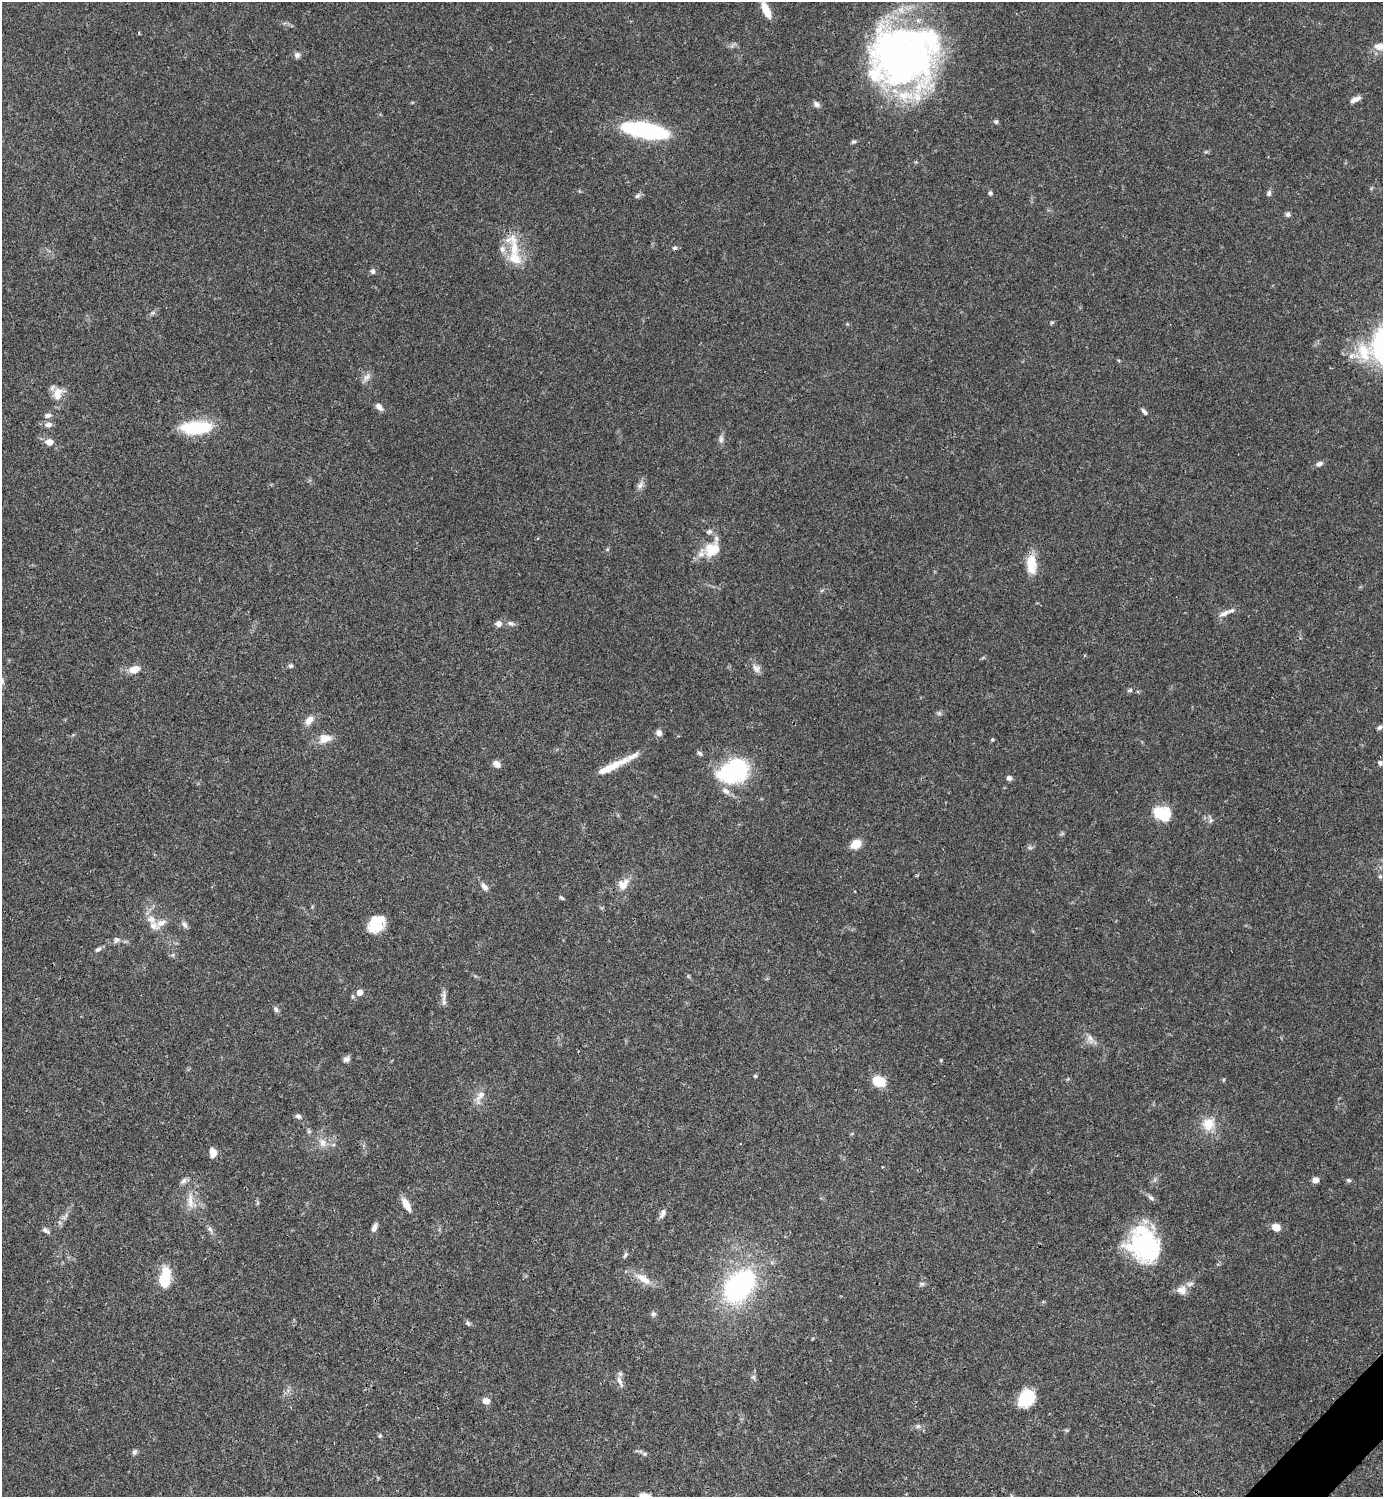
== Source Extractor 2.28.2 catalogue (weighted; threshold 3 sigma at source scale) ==
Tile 6 of 4 x 4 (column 2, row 2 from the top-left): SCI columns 1682-3062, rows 2991-4485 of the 5982 x 5983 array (HDU 1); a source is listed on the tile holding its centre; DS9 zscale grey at full resolution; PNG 1385 x 1499 px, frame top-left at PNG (2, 2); no overlay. Shown black and unused: <1% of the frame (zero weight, under 3 of 4 exposures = <1% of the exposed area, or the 3 px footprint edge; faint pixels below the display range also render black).
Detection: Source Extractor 2.28.2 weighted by HDU 2 'WHT'; one run over the whole footprint, this tile lists its part. Background 0.0384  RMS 0.0027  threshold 0.0119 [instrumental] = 3 sigma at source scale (4.5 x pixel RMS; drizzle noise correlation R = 1.50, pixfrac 1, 0.05/0.05 arcsec/px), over >= 5 px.
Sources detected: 123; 3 inside a brighter object's white glare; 1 cosmic-ray / hot-pixel residue — not listed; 11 inside a brighter listed object's ellipse — not listed separately; the other 108 listed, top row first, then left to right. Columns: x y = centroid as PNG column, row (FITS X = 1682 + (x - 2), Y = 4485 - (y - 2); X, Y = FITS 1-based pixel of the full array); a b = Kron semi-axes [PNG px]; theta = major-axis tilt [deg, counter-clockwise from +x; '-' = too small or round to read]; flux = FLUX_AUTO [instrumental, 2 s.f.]
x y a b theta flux
766 10 18 7 -65 3.8
1381 47 19 9 -3 2.6
297 55 8 8 - 0.86
903 58 71 58 -1 120
1355 99 14 6 28 1.3
816 104 9 7 -33 0.98
996 122 6 5 - 0.49
645 130 33 10 -10 55
853 142 7 4 6 0.45
990 193 5 5 - 0.5
1269 193 8 6 72 0.68
638 196 9 6 39 0.64
1288 214 6 6 - 0.72
514 248 48 15 -76 8.7
373 271 6 6 - 0.72
153 313 7 5 20 0.61
1052 322 6 4 19 0.33
1364 352 31 17 -71 9.4
367 377 14 8 47 1.4
58 393 19 13 61 3.4
379 407 10 6 -43 1.3
1144 412 10 4 -46 0.73
48 415 10 6 10 0.96
48 424 11 6 5 1.2
196 427 35 15 3 14
721 439 12 6 90 0.99
49 442 8 7 - 2.2
1319 464 9 6 16 0.92
640 485 12 7 52 1.2
607 549 6 4 1 0.33
711 550 29 16 67 6.5
1031 564 23 11 -87 5.7
1223 614 18 6 26 1.6
511 623 11 6 -20 0.87
498 624 7 7 - 1.4
291 666 6 6 - 0.57
756 668 13 10 -47 1.5
134 669 15 9 14 2.8
1130 690 8 5 29 0.5
939 713 6 6 - 0.52
309 720 13 8 50 2.1
1380 727 6 4 36 0.64
659 733 8 7 - 1.1
325 738 20 12 14 3.1
992 739 4 4 - 0.33
700 753 7 5 -39 0.56
1380 763 6 6 - 0.73
497 764 8 6 -39 1.8
611 767 43 7 26 5.9
734 771 34 25 25 25
1009 778 6 5 - 0.92
1165 813 22 19 -10 6.6
1210 820 8 6 56 0.71
856 844 11 8 32 3.8
1030 848 7 4 -18 0.48
1380 877 5 5 - 0.43
623 884 17 12 46 3.3
484 887 12 7 -53 1.3
561 898 7 3 -40 0.38
376 923 18 14 53 7.3
184 924 11 6 -53 0.91
154 926 15 11 -40 2.3
116 940 9 7 71 0.79
98 949 9 5 30 0.72
688 976 6 4 -71 0.33
360 992 6 5 - 2
352 996 6 4 -71 0.37
444 1002 9 6 83 1
276 1009 8 6 -71 0.66
1090 1039 16 6 -69 1.5
346 1059 8 7 - 0.98
755 1076 5 4 - 0.35
879 1081 16 11 -26 4.8
480 1096 23 8 60 2.4
298 1116 8 6 -25 0.79
1208 1124 15 15 - 4.9
309 1131 6 5 - 0.5
323 1143 13 10 -52 2.4
213 1153 9 7 -85 2.7
1315 1180 7 6 - 1.3
1349 1180 6 5 - 0.49
184 1181 11 5 38 0.89
1151 1198 11 5 -34 0.79
190 1201 24 8 -85 3.2
406 1204 18 7 -60 2.6
663 1213 14 6 65 1.2
374 1227 10 6 67 1.1
1276 1227 8 6 -25 3.1
210 1229 10 6 -55 0.89
45 1230 11 6 -35 0.79
1145 1243 38 33 -86 29
625 1255 9 5 59 0.57
166 1275 21 10 -78 5.8
643 1279 23 10 -33 3.9
922 1284 7 5 -13 0.58
739 1286 28 18 48 53
1182 1290 14 12 10 2.4
653 1314 7 6 - 0.65
468 1323 8 5 -49 0.57
753 1377 7 5 -45 0.6
620 1381 17 5 -67 1.4
1026 1398 16 14 48 11
486 1401 8 7 - 1.8
918 1426 6 6 - 0.63
380 1436 6 4 70 0.41
134 1452 8 6 58 0.64
645 1454 7 5 -37 0.54
642 1495 14 6 6 1.3
Isophote crosses this tile's border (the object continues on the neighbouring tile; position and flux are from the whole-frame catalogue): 2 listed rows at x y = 1381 47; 642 1495